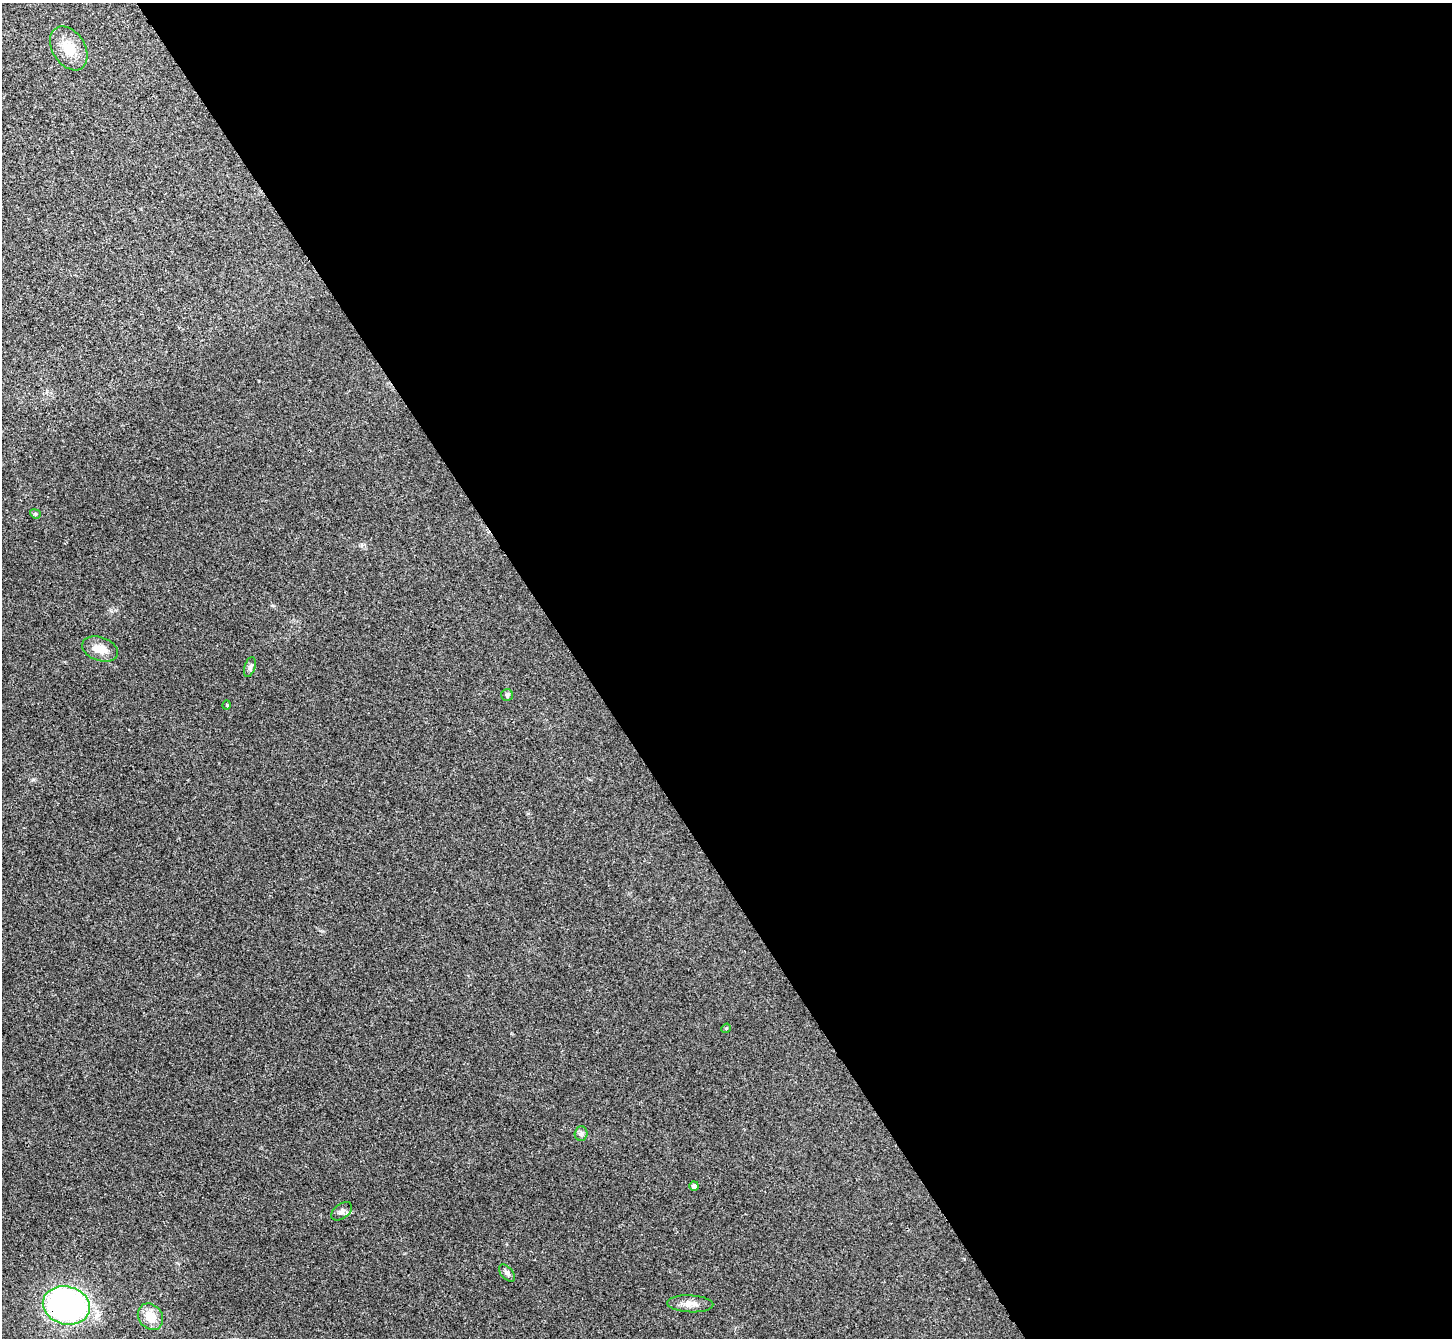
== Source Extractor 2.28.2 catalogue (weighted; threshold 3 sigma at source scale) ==
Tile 8 of 4 x 4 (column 4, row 2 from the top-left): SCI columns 4358-5807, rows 2837-4172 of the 5817 x 5809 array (HDU 1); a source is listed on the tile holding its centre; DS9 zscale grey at full resolution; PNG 1454 x 1340 px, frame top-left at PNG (2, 3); each listed source drawn as its Kron ellipse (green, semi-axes under 4 px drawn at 4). Shown black and unused: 60% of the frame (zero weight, under 3 of 4 exposures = <1% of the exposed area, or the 3 px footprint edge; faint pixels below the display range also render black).
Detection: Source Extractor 2.28.2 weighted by HDU 2 'WHT'; one run over the whole footprint, this tile lists its part. Background 0.0467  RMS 0.0066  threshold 0.0295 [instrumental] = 3 sigma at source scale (4.5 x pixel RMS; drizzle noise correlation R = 1.50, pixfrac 1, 0.05/0.05 arcsec/px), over >= 5 px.
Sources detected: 15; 1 inside a brighter object's white glare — neither listed nor drawn; the other 14 listed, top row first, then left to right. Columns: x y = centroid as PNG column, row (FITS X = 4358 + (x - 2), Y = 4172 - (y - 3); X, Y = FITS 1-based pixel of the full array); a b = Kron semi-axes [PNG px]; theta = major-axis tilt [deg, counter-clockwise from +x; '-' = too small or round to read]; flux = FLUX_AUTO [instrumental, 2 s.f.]
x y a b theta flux
69 48 24 16 -58 13
35 514 5 4 - 0.87
100 649 18 11 -19 8.1
250 667 10 5 71 1.7
507 695 6 6 - 1.4
227 705 5 3 - 0.52
726 1028 5 4 - 0.77
581 1133 7 6 - 1.7
694 1186 5 4 - 1.8
342 1211 12 7 37 2.7
507 1273 10 6 -49 1.9
690 1304 23 8 -3 5.6
66 1305 24 19 -14 180
150 1317 14 11 -49 11
Overlapping masked pixels (flux is a lower limit): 1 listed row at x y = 66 1305